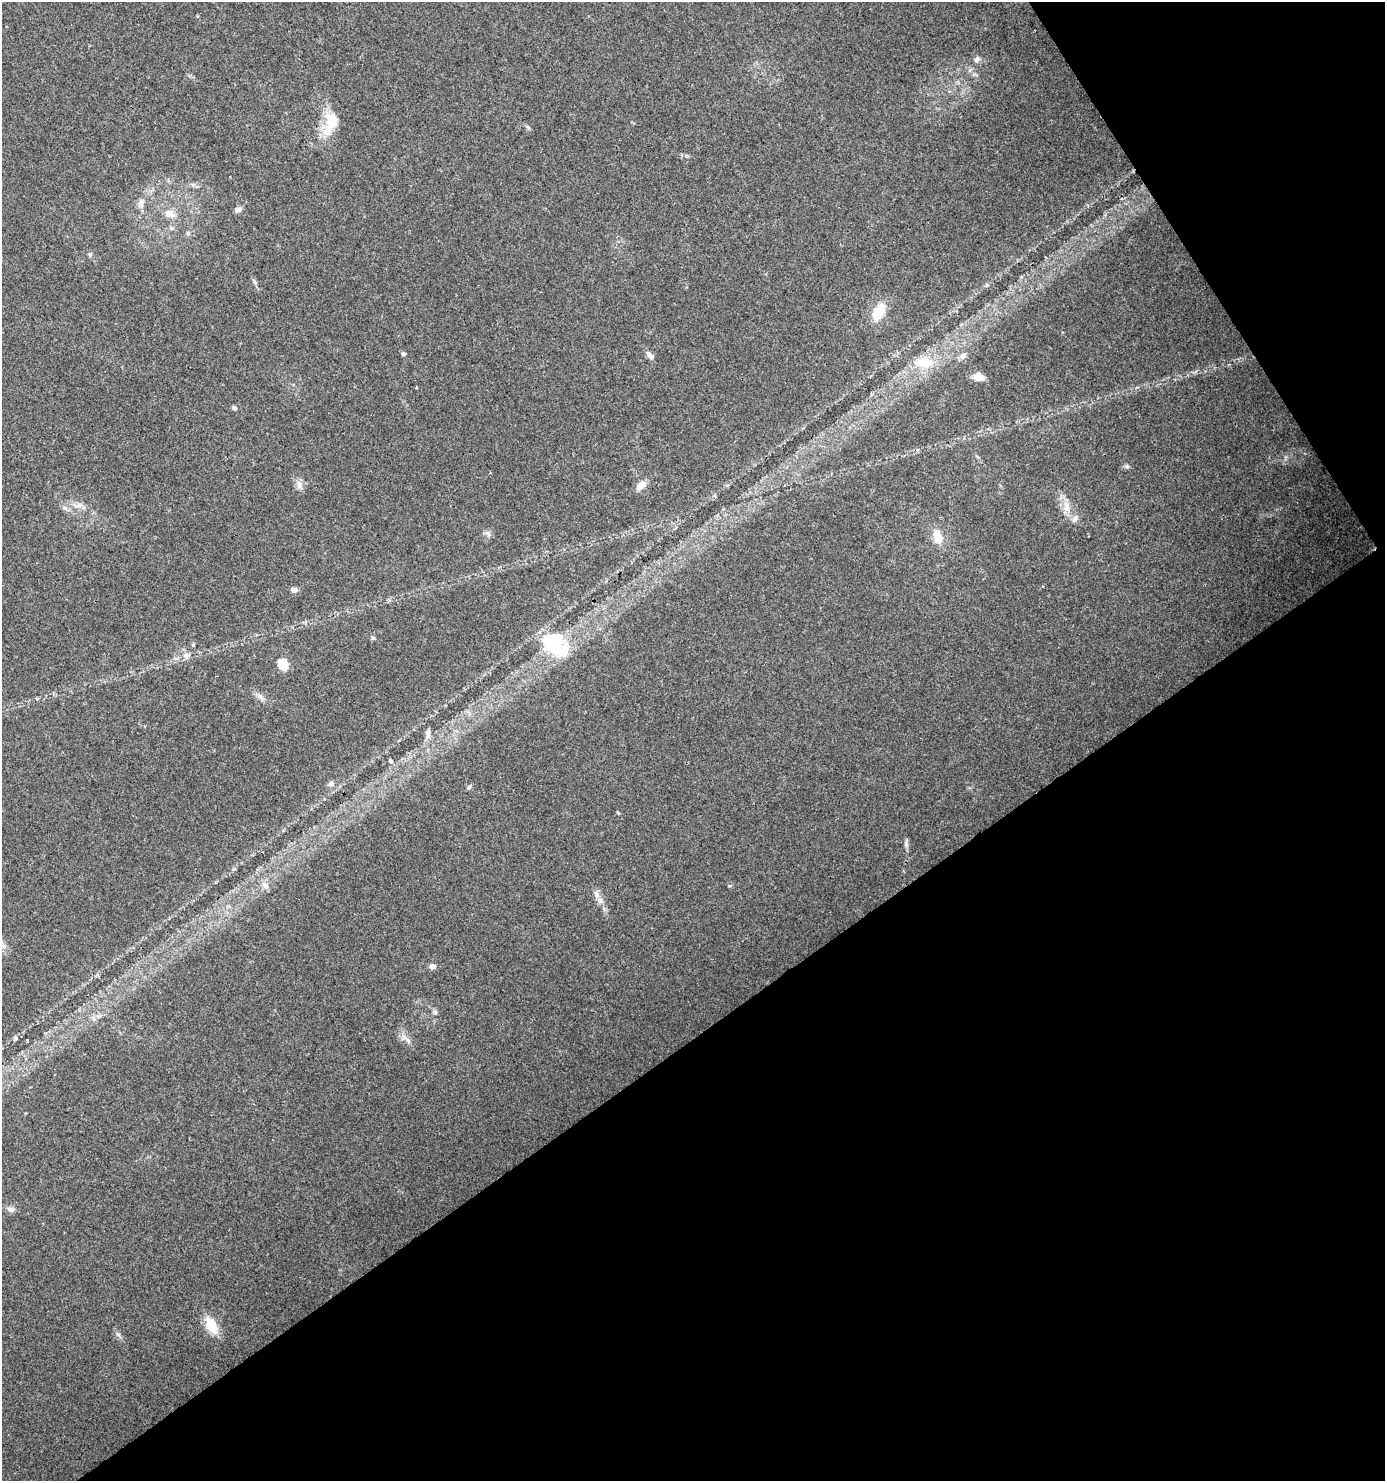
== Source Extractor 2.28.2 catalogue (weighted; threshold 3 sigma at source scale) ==
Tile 12 of 4 x 4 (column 4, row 3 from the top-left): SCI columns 4334-5716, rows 1479-2957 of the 5840 x 5920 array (HDU 1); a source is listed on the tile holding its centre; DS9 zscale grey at full resolution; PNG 1387 x 1483 px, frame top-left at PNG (2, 2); no overlay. Shown black and unused: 35% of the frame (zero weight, under 3 of 4 exposures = <1% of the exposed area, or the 3 px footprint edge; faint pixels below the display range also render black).
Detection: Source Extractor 2.28.2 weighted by HDU 2 'WHT'; one run over the whole footprint, this tile lists its part. Background 0.0182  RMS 0.0038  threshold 0.0171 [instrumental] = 3 sigma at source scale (4.5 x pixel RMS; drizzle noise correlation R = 1.50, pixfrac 1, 0.0396/0.0396 arcsec/px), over >= 5 px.
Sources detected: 45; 1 inside a brighter object's white glare — not listed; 1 inside a brighter listed object's ellipse — not listed separately; the other 43 listed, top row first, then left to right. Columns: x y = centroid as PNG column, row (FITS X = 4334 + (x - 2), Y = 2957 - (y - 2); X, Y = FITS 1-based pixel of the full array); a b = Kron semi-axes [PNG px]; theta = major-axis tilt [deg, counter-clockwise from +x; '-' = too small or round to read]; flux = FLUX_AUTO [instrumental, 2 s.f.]
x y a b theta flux
976 60 9 7 54 1.4
332 120 25 18 85 10
528 127 8 5 -36 0.7
141 202 8 7 - 1.6
238 209 9 6 22 1.3
169 214 15 9 -24 3.6
188 233 6 5 - 0.69
90 255 6 5 - 0.66
986 285 6 4 70 0.56
879 311 18 11 63 9.5
403 354 6 5 - 0.59
650 356 11 6 -49 1.9
963 356 10 7 45 1.6
924 363 25 15 -4 9
979 377 13 8 -6 3
234 408 6 5 - 0.7
1127 466 7 4 18 0.66
299 484 13 6 -81 1.9
641 485 12 7 44 3.8
1066 506 17 9 -87 4
65 508 8 6 -14 1.2
1075 518 10 7 60 1.6
937 537 17 11 -72 5.1
294 590 8 7 - 1.4
554 645 36 18 -31 23
187 656 9 6 71 1.3
283 664 11 9 -66 6.1
260 696 11 6 -37 1.8
428 733 9 7 -90 2
390 761 6 5 - 0.76
331 784 8 7 - 1.1
469 787 7 6 - 0.78
618 813 5 3 - 0.34
906 844 11 5 -73 1.1
265 885 10 8 -44 2.1
597 894 13 7 -69 2.2
432 966 7 6 - 1.6
435 1013 7 4 90 0.73
94 1018 7 4 -71 0.86
27 1040 3 2 - 0.46
408 1041 13 5 -53 1.7
11 1209 9 7 -1 1.7
211 1326 20 10 -62 9.3
Unlisted compact peaks at least as high as the median listed source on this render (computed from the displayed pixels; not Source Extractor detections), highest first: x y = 373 638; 729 886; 118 1335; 255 283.